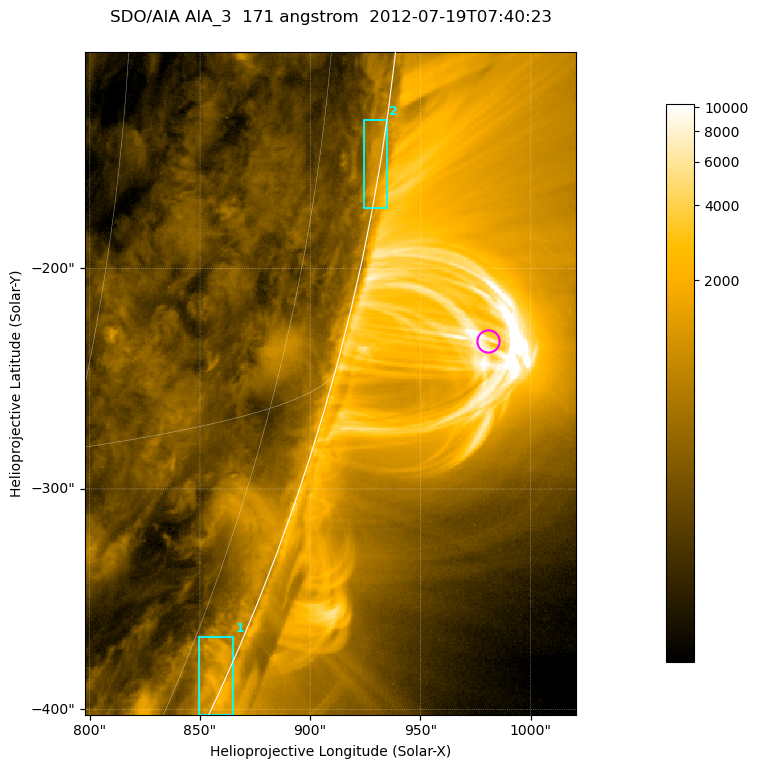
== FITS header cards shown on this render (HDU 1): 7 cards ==
TELESCOP= 'SDO/AIA '           / For AIA: SDO/AIA
INSTRUME= 'AIA_3   '           / For AIA: AIA_ATA1, AIA_ATA2, AIA_ATA3 or AIA_AT
WAVELNTH=                  171 / [angstrom] Wavelength
WAVEUNIT= 'angstrom'           / Wavelength unit: angstrom
DATE-OBS= '2012-07-19T07:40:23.344' / [ISO] Date when observation started; ISO 8
CTYPE1  = 'HPLN-TAN'           / CTYPE1; Typically HPLN
CTYPE2  = 'HPLT-TAN'           / CTYPE2; Typically HPLT

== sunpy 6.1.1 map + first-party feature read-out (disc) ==
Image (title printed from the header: SDO/AIA AIA_3  171 angstrom  2012-07-19T07:40:23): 371 x 501 px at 0.599 arcsec/px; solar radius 944 arcsec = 1575 px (partial field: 1.2% of the solar disc is inside the frame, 48% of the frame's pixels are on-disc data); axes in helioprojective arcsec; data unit not stated in the header (colour bar unlabelled)
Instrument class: DISC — disc imager (sunpy class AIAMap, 171 A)
Bright regions (active regions / flare kernels): reference = the on-disc median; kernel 3 px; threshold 5 sigma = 662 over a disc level ~299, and >= 1.15x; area >= 185 px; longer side >= 4 px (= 2.4 arcsec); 2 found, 2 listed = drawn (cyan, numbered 1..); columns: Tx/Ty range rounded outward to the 2 arcsec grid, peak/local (2 s.f.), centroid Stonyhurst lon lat
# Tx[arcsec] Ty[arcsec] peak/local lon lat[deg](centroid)
1 848..866 -404..-366 6.8 +81 -23
2 924..936 -174..-132 5.9 +85 -9
Off-limb structures (1.02-1.3 R_sun): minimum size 92 px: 3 found; the strongest spans PA ~250..260 deg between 1.02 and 1.14 R_sun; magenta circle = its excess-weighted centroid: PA ~255 deg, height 1.07 R_sun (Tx ~980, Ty ~-232 arcsec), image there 4.9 x the reference